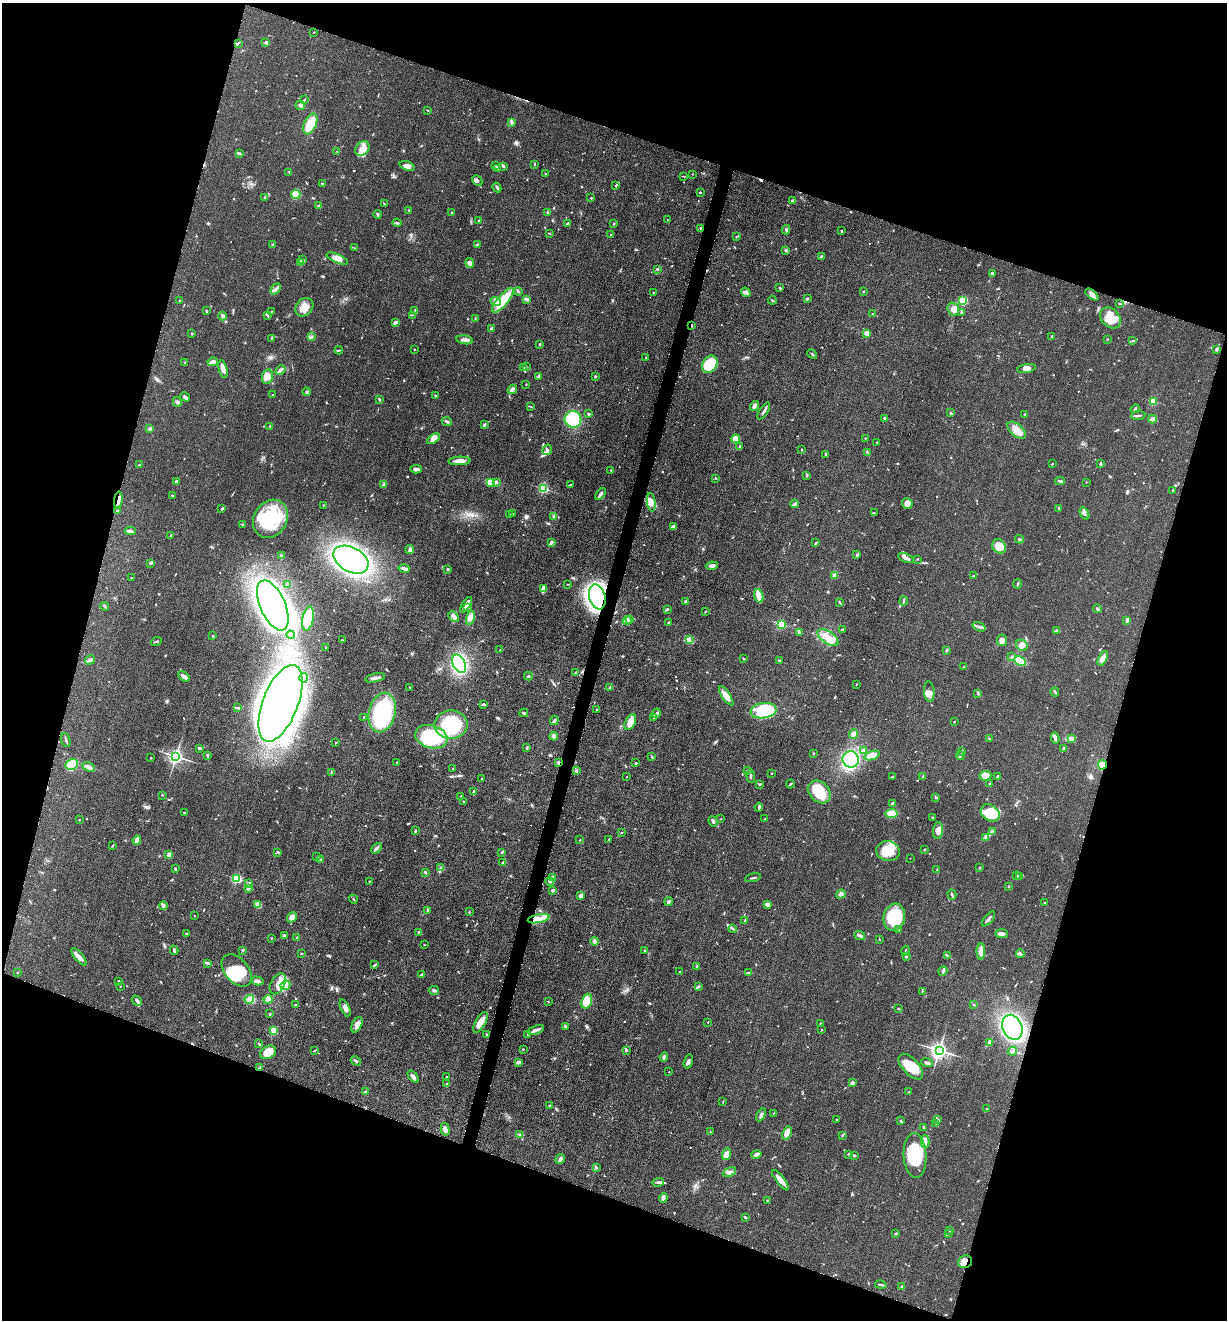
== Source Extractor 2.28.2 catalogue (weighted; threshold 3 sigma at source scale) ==
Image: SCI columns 265-5164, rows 12-5283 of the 5305 x 5292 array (HDU 1 of 3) = the unmasked area's bounding box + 8 px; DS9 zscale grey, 4 x 4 block average (1 PNG px = mean of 4 x 4 image px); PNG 1229 x 1322 px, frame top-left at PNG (2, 3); each listed source drawn as its Kron ellipse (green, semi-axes under 4 px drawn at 4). Shown black and unused: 37% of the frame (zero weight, under 3 of 5 exposures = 1% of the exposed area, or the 3 px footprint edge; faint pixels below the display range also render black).
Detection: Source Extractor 2.28.2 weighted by HDU 2 'WHT'. Background 0.0512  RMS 0.0057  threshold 0.0255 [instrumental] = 3 sigma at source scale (4.5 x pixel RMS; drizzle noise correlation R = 1.50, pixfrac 1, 0.05/0.05 arcsec/px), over >= 5 px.
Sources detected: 762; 8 inside a brighter object's white glare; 6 cosmic-ray / hot-pixel residue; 1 long thin detection or spike segment (spike, bleed or trail) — neither listed nor drawn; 14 coinciding with a brighter row at this scale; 49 inside a brighter listed object's ellipse — not listed separately; of the other 684, all 500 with FLUX_AUTO >= 1.63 (the completeness limit of this list) listed and drawn (184 fainter detections not listed), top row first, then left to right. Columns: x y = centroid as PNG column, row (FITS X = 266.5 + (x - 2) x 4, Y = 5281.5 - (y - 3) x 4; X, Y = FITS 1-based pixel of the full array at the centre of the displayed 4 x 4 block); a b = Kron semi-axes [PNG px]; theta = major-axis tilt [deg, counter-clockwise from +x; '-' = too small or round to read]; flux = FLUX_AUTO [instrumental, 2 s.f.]
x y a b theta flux
314 32 2 2 - 1.7
266 42 4 3 - 4.4
238 43 2 2 - 2.1
305 99 3 2 - 2.2
300 105 5 3 - 8.5
428 110 3 2 - 1.9
512 122 3 3 - 5
310 124 11 6 66 78
362 149 8 6 45 25
337 151 2 2 - 2
239 153 4 2 - 4.7
534 164 2 2 - 2.7
407 166 8 4 -18 16
496 166 4 2 - 3.6
504 166 2 2 - 2
497 168 3 2 - 4.8
289 172 2 2 - 2
545 174 3 2 - 2.8
693 174 2 2 - 1.9
684 176 3 2 - 2
477 181 5 3 - 7.9
322 183 2 2 - 1.7
616 185 3 2 - 2.4
497 188 5 2 - 7
700 192 2 2 - 3.2
296 194 5 4 - 98
265 198 3 2 - 2.3
591 198 2 2 - 3
792 200 3 2 - 4.4
384 204 3 2 - 1.8
319 206 3 3 - 6.7
409 210 2 2 - 3.2
547 212 2 2 - 3.7
452 213 3 2 - 2.5
377 214 4 2 - 6.3
667 220 2 2 - 1.9
479 221 2 2 - 21
397 223 4 2 - 5.4
568 223 3 2 - 4.6
614 223 2 2 - 2
701 228 4 2 - 4.4
786 230 4 2 - 6.4
841 231 2 2 - 2
549 233 2 2 - 1.7
611 235 3 2 - 2.3
737 236 2 2 - 1.8
273 244 3 2 - 3.2
477 244 3 2 - 2.9
355 248 3 2 - 1.9
786 250 4 2 - 5.9
821 256 3 2 - 3.4
302 259 4 2 - 4.8
337 259 11 4 -23 18
300 263 4 3 - 5.6
470 263 5 4 - 10
657 269 3 2 - 3.7
992 273 3 2 - 7.2
780 288 4 2 - 3.2
275 289 6 2 50 8.9
518 291 4 2 - 3.7
864 291 2 2 - 7.8
653 292 2 2 - 1.8
746 292 5 3 - 9.6
1092 295 8 3 -41 20
526 299 3 2 - 5.1
807 299 3 2 - 3.6
179 300 2 2 - 3.7
503 300 15 5 49 100
772 300 4 2 - 4.6
963 300 4 3 - 57
495 301 5 3 - 11
1119 303 3 2 - 2.1
304 307 10 8 48 36
953 309 7 5 -71 19
206 311 4 2 - 3.1
415 311 3 2 - 6.1
271 312 3 2 - 2.4
961 313 3 2 - 3.8
872 314 2 2 - 2.1
412 315 2 2 - 1.8
222 316 4 3 - 9.7
268 316 2 2 - 2
475 318 3 2 - 2.4
1110 318 12 9 -49 80
395 322 4 2 - 10
692 325 2 2 - 5.1
492 328 4 2 - 4.3
192 333 2 2 - 3.1
866 333 2 2 - 73
1052 336 2 2 - 3.7
312 337 3 2 - 4.7
271 338 4 2 - 1.8
1107 339 2 2 - 1.9
465 340 8 2 -9 12
1133 341 4 2 - 3
540 344 3 2 - 3.4
414 349 2 2 - 2.6
1216 349 2 2 - 8.7
339 350 4 2 - 4.6
812 354 5 2 - 3.6
646 357 2 2 - 3.4
185 362 2 2 - 2.4
213 362 5 3 - 17
710 364 9 7 57 120
524 367 2 2 - 3.2
526 367 4 2 - 3.6
1027 368 9 4 11 15
223 369 9 4 -76 19
280 370 5 3 - 9.9
539 376 3 2 - 8.2
595 376 2 2 - 2.2
267 377 7 5 80 33
526 384 2 2 - 1.9
512 389 5 3 - 9.4
307 392 4 2 - 5.2
273 395 2 2 - 1.8
435 395 3 2 - 2.9
185 397 5 3 - 7.7
379 399 3 2 - 2.8
1153 401 2 2 - 180
177 402 5 4 - 8.5
530 406 3 2 - 2.9
754 406 5 2 - 21
1135 409 5 3 - 4.8
764 411 9 2 57 8.2
951 413 3 2 - 3
588 414 2 2 - 11
1025 414 3 2 - 2.7
1138 416 7 2 5 8.1
885 418 2 2 - 25
573 419 8 8 - 130
1152 419 4 2 - 39
447 421 5 2 - 7
484 425 3 2 - 3.9
270 426 3 2 - 3.4
150 428 3 3 - 5.4
1017 430 11 6 -41 36
865 438 2 2 - 2.2
433 439 7 4 33 15
736 439 4 4 - 26
877 442 2 2 - 1.7
740 447 3 2 - 7.9
547 450 5 3 - 8.6
801 450 2 2 - 2
867 452 2 2 - 2.9
826 455 3 2 - 3.1
460 461 11 3 2 26
1052 464 2 2 - 1.7
1100 464 3 2 - 4.7
139 465 3 2 - 2.1
416 469 6 2 -4 18
610 470 2 2 - 2.3
807 476 2 2 - 2.4
716 478 2 2 - 1.8
176 481 3 3 - 4.2
1060 481 5 2 - 6.7
490 482 4 3 - 39
496 482 4 3 - 8.5
1086 482 2 2 - 2.7
570 484 4 2 - 2.3
383 485 3 2 - 3.5
543 488 2 2 - 370
1173 490 2 2 - 1.7
600 494 7 3 55 9.3
173 495 3 2 - 2
118 500 8 2 83 12
651 502 9 4 -83 22
907 503 5 5 - 23
795 504 4 2 - 14
324 505 3 2 - 1.7
1058 508 3 2 - 2.3
222 509 3 2 - 5.7
117 511 2 2 - 4.8
874 513 2 2 - 2.5
1084 513 7 3 -64 9.7
509 514 2 2 - 1.6
512 514 2 2 - 2
554 517 4 2 - 4.5
270 519 20 16 59 230
242 524 2 2 - 1.7
673 527 3 3 - 16
130 531 5 3 - 11
171 536 3 2 - 2.4
1019 539 4 2 - 4.2
551 542 4 3 - 6.4
816 543 3 2 - 2.9
999 546 7 6 - 48
410 550 4 3 - 8.7
857 555 3 2 - 2.9
281 556 3 2 - 3.7
906 558 8 3 -22 15
917 559 2 2 - 2
351 560 19 12 -29 1100
150 563 4 3 - 4.3
712 566 6 3 9 12
404 569 5 2 - 13
447 569 2 2 - 16
835 575 2 2 - 65
974 576 3 2 - 1.9
132 578 3 2 - 2.7
287 584 2 2 - 1.9
568 584 2 2 - 1.8
1018 584 4 2 - 3.5
543 589 3 2 - 37
759 596 7 3 -74 62
597 597 13 8 -74 1400
686 601 3 2 - 3.1
904 601 4 2 - 4.2
840 602 4 2 - 2.8
273 605 27 12 -66 3700
466 605 9 2 58 23
105 606 4 2 - 3.7
468 608 3 2 - 2.2
667 609 3 2 - 5.5
1097 609 4 2 - 4.3
705 612 2 2 - 1.8
454 617 6 3 -46 11
470 618 7 3 74 15
308 619 12 5 79 45
630 620 4 2 - 5.8
1127 620 3 2 - 13
627 621 5 2 - 5.8
669 623 3 2 - 5
781 625 2 2 - 300
979 627 7 2 -20 8.7
843 629 3 2 - 2.3
1056 631 3 2 - 2.7
800 632 3 2 - 3.4
291 635 4 3 - 8.7
213 636 3 2 - 3
828 637 12 6 -35 40
342 640 3 2 - 3.5
689 640 3 2 - 4
1002 640 6 5 - 16
156 641 5 2 - 4.7
1022 645 6 5 - 16
326 648 3 2 - 2.9
500 650 3 2 - 1.8
946 650 3 2 - 3.4
1012 657 3 3 - 4.8
1103 658 8 4 64 27
744 659 2 2 - 2.9
90 660 5 2 - 11
779 660 2 2 - 3
1020 661 6 4 -29 74
459 664 10 6 -64 300
964 667 4 2 - 3.4
576 673 4 3 - 5
184 676 7 3 -34 16
528 676 4 2 - 5.4
304 678 5 4 - 9.7
375 678 10 2 12 12
856 685 3 2 - 1.8
409 687 2 2 - 2.5
610 687 4 2 - 4.1
929 692 10 5 -86 16
1055 692 4 2 - 3.4
978 693 3 2 - 2.7
726 696 11 4 -55 31
280 703 40 17 69 5100
483 704 4 2 - 7.4
237 707 3 2 - 3.2
597 710 2 2 - 2.8
763 711 13 7 8 140
382 713 20 13 76 320
524 713 4 2 - 11
656 713 5 2 - 5.8
653 717 4 2 - 2.6
363 718 3 2 - 2.4
554 720 5 2 - 6.2
630 722 8 5 64 36
954 722 2 2 - 1.9
451 725 17 14 1 220
853 734 5 3 - 14
554 736 4 3 - 10
431 737 16 11 -16 270
989 738 4 2 - 3.1
1055 738 5 3 - 11
1071 739 3 2 - 3.8
66 740 7 2 -73 5.5
336 743 3 2 - 1.7
527 747 4 2 - 4.1
200 748 3 2 - 7.6
1064 749 2 2 - 8.4
863 751 4 3 - 8.5
962 752 3 2 - 3.2
813 753 2 2 - 1.9
872 755 8 4 20 44
176 756 2 2 - 1300
207 756 4 2 - 4.7
960 756 4 2 - 4.5
651 757 3 2 - 2.1
150 758 2 2 - 2.4
851 759 8 8 - 190
397 762 2 2 - 2.3
558 763 4 2 - 4.3
636 763 2 2 - 3
72 765 6 5 - 130
1102 765 4 4 - 32
89 767 6 3 -26 17
453 769 2 2 - 1.7
747 770 3 2 - 2.7
576 771 3 2 - 3.5
331 772 3 2 - 2.4
771 774 2 2 - 2.4
751 776 7 2 -82 4.5
923 776 4 2 - 2.5
985 776 6 5 - 32
626 777 2 2 - 2
892 777 2 2 - 2
997 777 2 2 - 4.2
481 779 2 2 - 1.7
760 784 3 2 - 2.8
790 784 4 2 - 3.3
990 784 2 2 - 3.5
473 792 4 2 - 3.9
819 792 13 9 -45 95
162 795 2 2 - 2.6
461 796 2 2 - 2.5
936 797 2 2 - 2.1
463 801 2 2 - 1.9
892 803 4 2 - 4.5
759 807 4 2 - 6.8
184 812 2 2 - 1.8
990 813 10 7 -36 130
891 814 6 4 7 37
932 817 2 2 - 2.7
721 819 2 2 - 1.7
765 819 3 2 - 2
79 820 2 2 - 2.8
713 821 5 3 - 6.9
415 831 3 2 - 4.7
938 831 8 5 84 22
622 832 2 2 - 2.7
993 832 3 2 - 3.6
985 837 2 2 - 2.4
609 839 3 2 - 3.4
137 840 4 3 - 34
580 840 2 2 - 1.9
113 845 4 2 - 2.6
376 848 6 2 48 7.1
925 850 2 2 - 2.1
888 851 12 10 -8 60
278 852 3 2 - 3.8
501 852 3 2 - 3.7
169 855 2 2 - 74
317 857 3 2 - 3
910 858 2 2 - 1.9
321 860 3 3 - 4.2
502 863 3 2 - 2.3
441 867 2 2 - 1.9
979 868 2 2 - 2.1
175 869 3 2 - 3.3
937 870 3 2 - 2.3
425 873 3 2 - 4.3
1017 876 2 2 - 1.7
1020 876 4 2 - 4.1
553 878 4 2 - 16
753 878 8 2 13 6
237 879 2 2 - 390
369 881 2 2 - 2.4
550 881 4 2 - 6.7
248 883 4 2 - 3.6
1009 887 2 2 - 2.5
249 888 2 2 - 2.1
553 890 2 2 - 29
841 894 5 4 - 11
581 895 3 2 - 19
952 895 5 2 - 5.3
353 899 4 2 - 3
669 902 4 3 - 6.8
1045 903 2 2 - 2.9
258 904 2 2 - 44
163 905 4 3 - 6.9
767 905 4 2 - 15
427 910 4 2 - 4.7
469 912 2 2 - 1.6
195 916 2 2 - 1.8
292 917 5 4 - 24
894 917 14 10 75 170
539 919 11 4 11 27
988 919 9 2 50 9.2
745 921 4 2 - 4.6
733 929 4 2 - 5
899 929 3 2 - 4.4
418 932 3 2 - 2.9
186 933 2 2 - 3.1
1002 934 6 2 -3 16
284 935 3 2 - 4.7
860 935 5 2 - 12
271 938 2 2 - 2
297 938 3 2 - 3.2
879 939 2 2 - 1.8
595 941 4 3 - 14
424 945 2 2 - 1.9
174 950 5 2 - 6.9
243 950 3 2 - 3.7
645 950 2 2 - 3
906 951 5 2 - 4.3
981 951 8 3 88 29
1020 953 4 2 - 8.7
301 954 2 2 - 1.7
947 956 3 2 - 3
79 957 10 3 -50 19
906 957 2 2 - 2.5
207 963 4 2 - 5.4
375 965 4 2 - 3.6
697 966 3 2 - 4.8
237 970 18 12 -50 99
943 971 5 2 - 4.9
17 972 3 2 - 2.2
680 972 2 2 - 2.7
748 973 4 2 - 7.5
422 975 4 2 - 10
118 981 2 2 - 3.2
257 981 6 3 -14 11
278 984 11 7 61 30
285 985 5 4 - 14
120 986 2 2 - 2
699 986 3 2 - 3.2
434 990 5 3 - 7
922 991 2 2 - 1.7
249 999 5 3 - 13
268 999 4 3 - 24
137 1001 6 2 -51 8.9
587 1001 7 5 71 64
548 1002 4 2 - 2.2
295 1005 3 2 - 3.3
974 1005 2 2 - 2
345 1008 9 4 -66 18
898 1009 2 2 - 1.9
270 1014 3 2 - 2.4
481 1022 11 5 60 26
708 1022 2 2 - 2
820 1023 2 2 - 1.9
357 1025 8 5 62 17
565 1026 3 2 - 3.9
1012 1027 13 9 -67 520
536 1030 8 3 19 13
821 1030 2 2 - 2.6
274 1031 2 2 - 53
487 1034 3 2 - 3.1
528 1034 2 2 - 1.8
989 1042 4 2 - 6.6
259 1044 3 2 - 3
523 1049 3 2 - 1.7
626 1050 2 2 - 5.3
939 1050 3 3 - 1800
314 1051 3 2 - 2.1
1013 1051 4 2 - 7.1
268 1052 8 6 28 50
664 1057 4 3 - 6.1
356 1061 5 2 - 5.3
688 1061 7 3 74 8.4
518 1062 3 2 - 16
927 1063 6 3 -18 8.3
260 1067 4 2 - 3.8
911 1067 16 8 -47 70
669 1072 2 2 - 1.7
413 1077 7 3 -50 11
447 1077 3 2 - 2.8
852 1083 2 2 - 39
447 1084 3 2 - 6.5
366 1092 4 2 - 3
909 1092 3 2 - 3.1
723 1102 3 2 - 2
550 1106 2 2 - 4.3
987 1109 2 2 - 4.3
773 1113 3 2 - 2
761 1115 7 2 60 8.4
836 1120 2 2 - 1.8
938 1120 3 2 - 3.6
901 1121 3 2 - 2.4
936 1124 3 2 - 2
924 1128 3 2 - 6.3
445 1129 6 4 -76 14
710 1132 2 2 - 2.8
787 1133 7 4 70 27
520 1135 3 3 - 7.6
842 1136 3 2 - 3.1
925 1141 6 3 -89 12
726 1154 6 4 69 15
756 1154 5 3 - 9.9
849 1154 3 2 - 4.7
854 1155 3 2 - 5.7
915 1155 22 11 -87 160
560 1159 5 2 - 12
597 1168 3 2 - 2.8
729 1172 7 4 26 13
780 1180 12 3 -53 28
658 1182 6 2 3 7
663 1198 5 2 - 7.1
767 1200 2 2 - 3.2
745 1217 3 2 - 3.7
950 1230 2 2 - 2.2
896 1234 3 2 - 2.4
948 1234 3 2 - 2.7
965 1262 7 6 - 22
881 1285 6 2 -11 6.4
902 1287 3 2 - 3.5
Overlapping masked pixels (flux is a lower limit): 6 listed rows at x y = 692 325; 118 500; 597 597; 558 763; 1102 765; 965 1262
Diffuse or blended objects may show on this block-average render without a row.